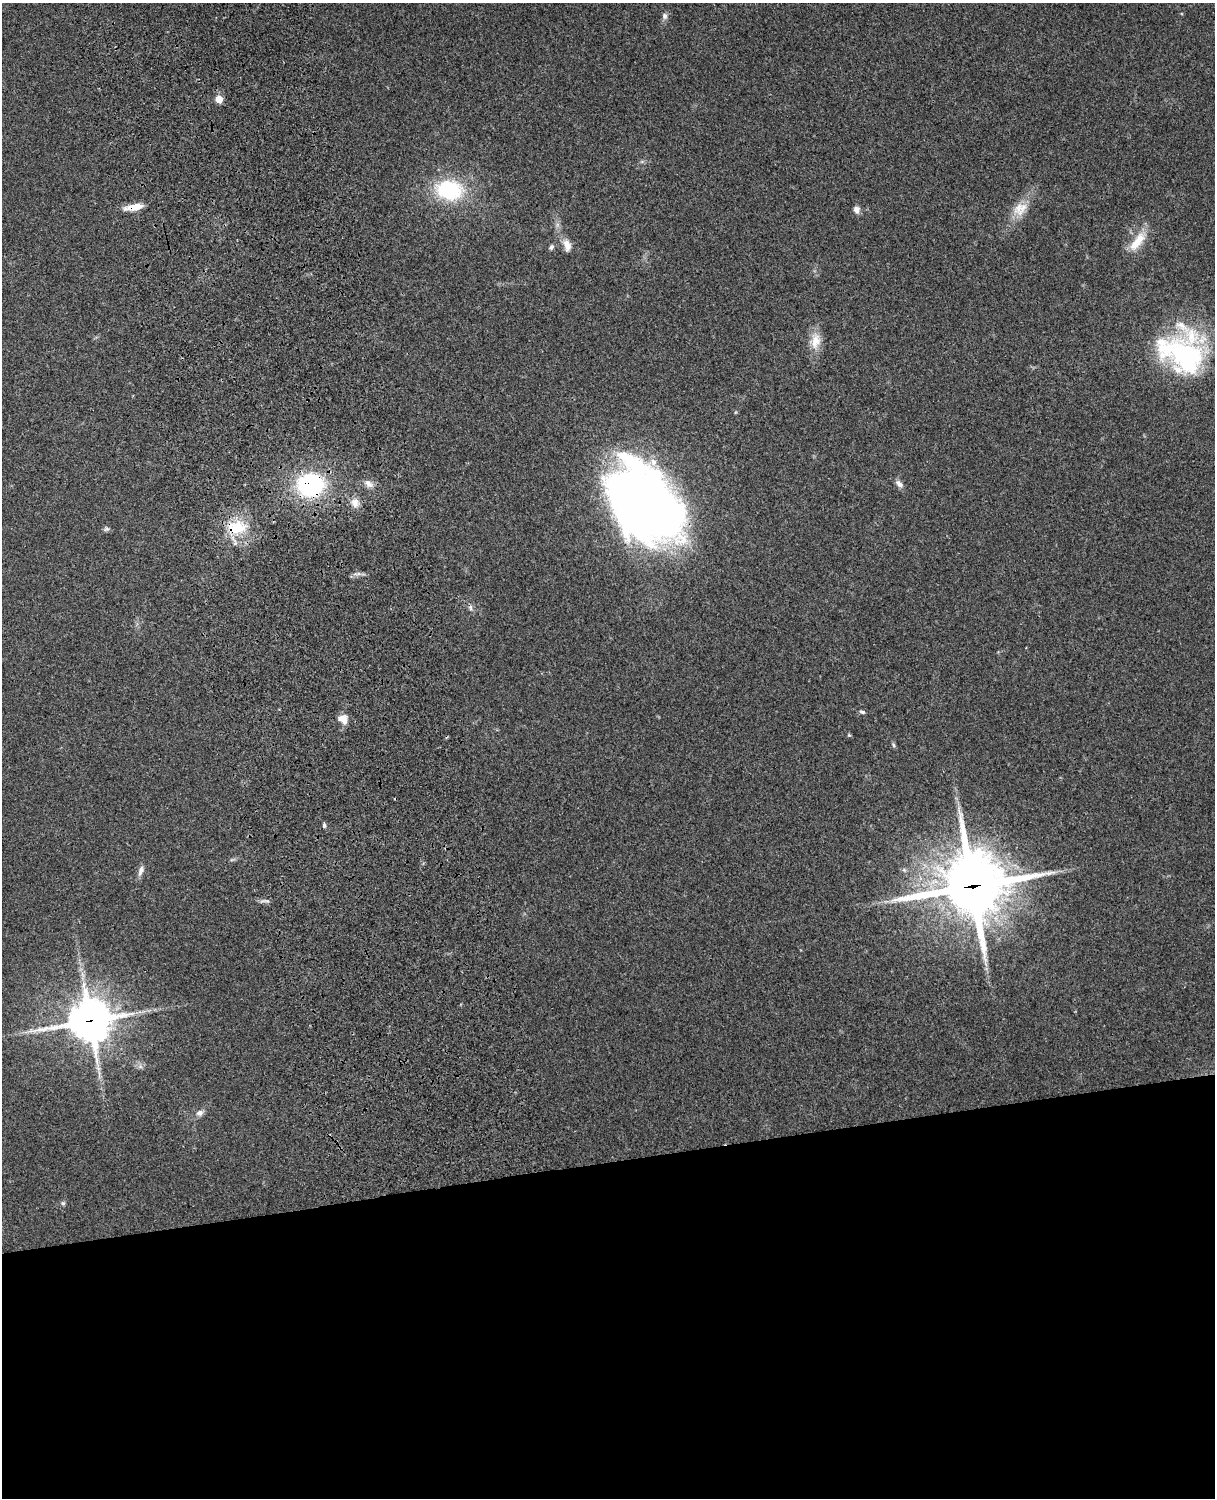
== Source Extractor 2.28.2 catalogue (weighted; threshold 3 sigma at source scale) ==
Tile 11 of 4 x 3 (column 3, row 3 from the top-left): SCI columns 2545-3757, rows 164-1659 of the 5090 x 4928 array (HDU 1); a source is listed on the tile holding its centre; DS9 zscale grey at full resolution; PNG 1217 x 1500 px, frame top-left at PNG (2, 3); no overlay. Shown black and unused: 23% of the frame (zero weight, under 3 of 4 exposures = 6% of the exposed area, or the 3 px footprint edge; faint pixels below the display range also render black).
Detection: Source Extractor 2.28.2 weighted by HDU 2 'WHT'; one run over the whole footprint, this tile lists its part. Background 0.273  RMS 0.0091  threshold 0.0412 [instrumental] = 3 sigma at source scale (4.5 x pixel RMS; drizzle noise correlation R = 1.50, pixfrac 1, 0.05/0.05 arcsec/px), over >= 5 px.
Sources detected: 32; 3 inside a brighter listed object's ellipse — not listed separately; the other 29 listed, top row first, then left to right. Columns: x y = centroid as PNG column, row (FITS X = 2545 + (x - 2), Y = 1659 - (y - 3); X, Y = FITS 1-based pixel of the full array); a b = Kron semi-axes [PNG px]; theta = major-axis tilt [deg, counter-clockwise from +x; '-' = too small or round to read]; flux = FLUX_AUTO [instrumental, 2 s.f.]
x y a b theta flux
665 16 9 7 -88 3.1
219 99 5 5 - 17
449 190 27 19 -8 75
134 207 20 7 9 12
1020 209 22 16 38 16
856 210 8 7 - 4.8
1137 241 31 11 52 18
567 245 14 8 -75 7.8
551 247 7 5 59 2.2
816 341 22 13 81 14
1183 355 58 39 -27 150
369 484 13 8 -39 5.4
899 484 12 7 -46 4
310 485 23 20 1 110
355 503 12 11 - 7.4
644 504 79 52 -53 790
237 527 28 19 -1 33
107 529 8 5 25 1.9
471 608 7 4 -89 1.8
862 712 7 5 -17 2
342 719 13 9 -32 8.1
849 735 4 4 - 0.98
893 745 6 4 -87 1.4
324 825 6 4 83 1.5
141 870 13 6 69 4.5
972 886 28 26 14 3900
90 1021 15 14 - 2500
199 1113 10 7 30 4.1
63 1203 6 5 - 1.5
Overlapping masked pixels (flux is a lower limit): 5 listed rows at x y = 134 207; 310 485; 237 527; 972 886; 90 1021